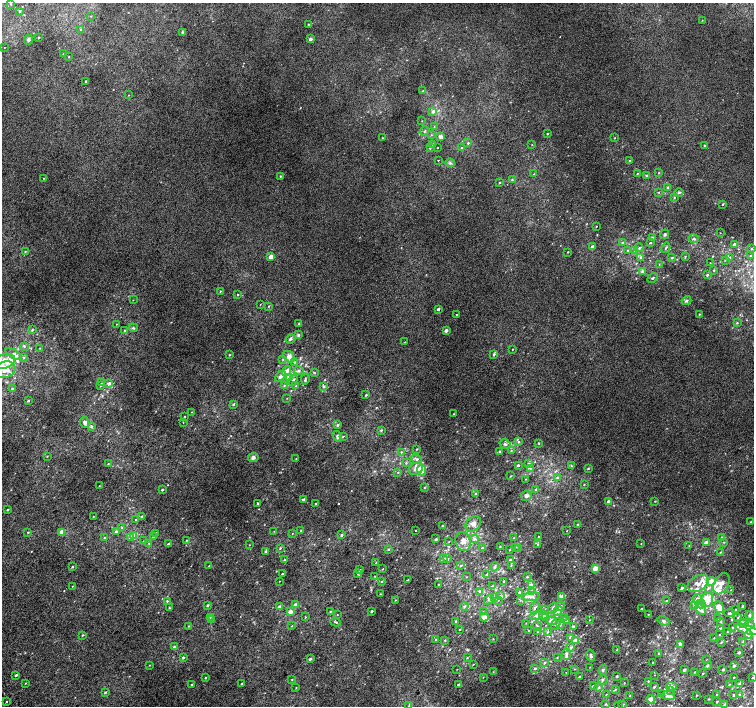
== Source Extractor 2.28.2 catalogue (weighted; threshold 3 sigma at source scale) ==
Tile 7 of 4 x 4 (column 3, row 2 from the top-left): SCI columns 3040-4542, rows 3080-4486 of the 6074 x 6091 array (HDU 1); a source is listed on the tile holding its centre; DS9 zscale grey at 2 x 2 block average (1 PNG px = mean of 2 x 2 image px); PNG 756 x 708 px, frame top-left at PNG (2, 3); each listed source drawn as its Kron ellipse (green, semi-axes under 4 px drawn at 4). Shown black and unused: <1% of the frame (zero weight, under 2 of 3 exposures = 2% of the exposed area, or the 3 px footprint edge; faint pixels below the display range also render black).
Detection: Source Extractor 2.28.2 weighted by HDU 2 'WHT'; one run over the whole footprint, this tile lists its part. Background 0.0071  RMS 0.0071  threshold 0.032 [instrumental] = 3 sigma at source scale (4.5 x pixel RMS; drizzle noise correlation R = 1.50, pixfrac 1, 0.0396/0.0396 arcsec/px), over >= 5 px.
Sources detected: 456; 2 cosmic-ray / hot-pixel residue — neither listed nor drawn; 41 inside a brighter listed object's ellipse — not listed separately; the other 413 listed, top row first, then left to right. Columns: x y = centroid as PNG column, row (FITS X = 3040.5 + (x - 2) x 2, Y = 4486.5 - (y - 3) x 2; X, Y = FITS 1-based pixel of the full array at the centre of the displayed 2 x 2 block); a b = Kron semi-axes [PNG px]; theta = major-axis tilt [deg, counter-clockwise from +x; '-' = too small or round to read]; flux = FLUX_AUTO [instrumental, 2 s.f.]
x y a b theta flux
11 4 3 2 - 1.2
20 11 3 3 - 1.8
91 16 3 2 - 0.8
702 20 2 2 - 0.56
308 24 2 2 - 1.4
81 30 3 3 - 2.4
182 33 4 2 - 2.7
38 37 2 2 - 1.5
311 39 2 2 - 7.3
28 40 5 4 - 3.1
4 47 2 2 - 3.3
64 54 3 2 - 0.88
69 57 2 2 - 0.68
86 81 2 2 - 1.7
423 91 3 2 - 0.83
129 95 2 2 - 0.65
433 111 4 3 - 4.4
422 121 2 2 - 0.58
434 127 2 2 - 0.86
424 131 5 2 - 1.5
547 134 2 2 - 1.1
431 135 3 3 - 1.3
440 136 4 3 - 6.3
382 138 2 2 - 0.79
614 138 2 2 - 0.69
468 143 3 3 - 1.9
432 144 3 3 - 1.3
532 145 2 2 - 0.71
705 145 2 2 - 2.9
430 148 3 3 - 1.4
437 148 2 2 - 0.57
462 148 2 2 - 0.76
438 160 2 2 - 0.69
629 161 3 2 - 1.3
450 163 4 3 - 2.6
659 172 2 2 - 0.84
637 173 3 2 - 0.94
534 174 3 2 - 0.84
646 175 3 3 - 2
280 176 3 3 - 1.7
44 178 2 2 - 0.58
512 180 3 3 - 1.6
500 183 3 2 - 1.2
668 187 3 2 - 1.9
658 192 3 2 - 0.77
679 193 5 3 - 2.1
674 197 3 2 - 1
723 204 3 2 - 1.6
596 226 2 2 - 0.98
720 233 2 2 - 0.53
665 234 5 3 - 1.8
652 237 2 2 - 1.1
694 239 5 3 - 2
622 243 3 3 - 1.7
651 243 3 2 - 1.3
735 244 3 2 - 5.2
592 247 3 2 - 6.3
639 248 4 3 - 2.4
666 248 5 2 - 1.6
751 249 3 2 - 1.5
628 250 3 3 - 2
635 251 3 3 - 2
25 252 3 2 - 0.94
568 252 2 2 - 0.85
685 256 3 2 - 0.97
750 256 3 2 - 1.4
271 257 2 2 - 18
641 257 4 3 - 2.4
672 258 3 2 - 1.5
729 258 3 3 - 2.1
725 260 3 2 - 0.95
710 263 2 2 - 0.55
659 264 2 2 - 0.71
714 270 3 2 - 1.2
643 272 3 3 - 9.1
707 275 2 2 - 2.7
653 278 5 3 - 1.9
220 291 3 2 - 0.95
238 295 2 2 - 1
133 300 2 2 - 0.62
687 301 5 4 - 2.9
260 304 2 2 - 0.64
269 306 2 2 - 1.1
438 309 2 2 - 3.9
699 314 2 2 - 1.1
457 315 2 2 - 1.2
299 323 3 2 - 1.5
737 323 3 2 - 1.3
116 324 2 2 - 0.61
133 328 4 3 - 1.9
32 330 4 3 - 1.7
125 330 3 2 - 1.6
446 330 2 2 - 6.9
298 335 3 3 - 3.3
290 339 5 3 - 3
405 342 2 2 - 0.69
24 346 4 3 - 1.8
40 348 3 2 - 0.96
513 349 2 2 - 0.73
14 354 9 4 -30 7.5
494 354 4 3 - 2.4
229 355 2 2 - 1.3
24 357 3 2 - 1.5
289 357 6 5 - 11
283 359 3 3 - 1.9
4 361 11 7 17 20
295 362 3 3 - 1.4
5 370 10 8 17 21
299 370 5 4 - 3.2
286 371 5 4 - 10
314 373 3 3 - 1.3
280 376 7 4 47 7
289 377 4 3 - 8.3
305 379 6 2 83 2.2
293 380 6 3 61 3.5
102 383 3 2 - 1.1
109 383 4 3 - 4.4
284 385 3 3 - 1.4
101 386 3 2 - 1.1
296 386 3 2 - 1.1
324 386 3 3 - 1.8
12 388 2 2 - 1.4
366 395 3 2 - 1.4
287 398 2 2 - 0.65
28 400 2 2 - 2.2
233 404 4 2 - 1.3
192 412 2 2 - 0.62
453 414 3 2 - 0.69
184 416 2 2 - 1
85 422 6 4 -66 5.3
183 422 3 2 - 0.62
338 425 3 3 - 1.9
91 426 3 3 - 2.4
381 430 3 2 - 1.8
338 436 5 4 - 4.1
343 436 3 2 - 1.2
519 442 3 2 - 1.5
539 443 3 3 - 1.1
505 444 5 4 - 3.8
417 449 3 2 - 1.2
500 451 3 2 - 1.9
511 451 3 2 - 1.2
401 452 3 3 - 1.4
47 456 3 2 - 0.91
253 458 5 4 - 4.4
296 459 2 2 - 0.71
417 459 5 4 - 5.4
406 463 4 3 - 1.6
108 464 2 2 - 0.96
528 464 4 3 - 2.6
518 465 2 2 - 3.1
571 465 3 2 - 1.1
531 468 3 2 - 1.4
416 469 7 6 - 10
588 469 3 2 - 1.4
422 470 5 4 - 21
398 472 3 2 - 1.3
511 476 3 2 - 0.9
557 477 4 3 - 2.2
526 479 3 2 - 0.98
584 484 3 2 - 0.71
99 486 2 2 - 0.61
425 487 3 2 - 1.3
536 489 3 3 - 1.9
162 490 2 2 - 2.5
475 493 3 2 - 2
526 496 5 5 - 4
303 500 2 2 - 5.3
655 501 2 2 - 0.91
608 502 2 2 - 5.9
258 503 2 2 - 2.2
316 504 2 2 - 1.2
8 510 2 2 - 1.3
142 516 3 3 - 2
93 517 2 2 - 0.63
136 520 2 2 - 0.84
750 522 2 2 - 0.76
473 524 8 6 43 8.8
578 525 2 2 - 1.3
442 526 4 3 - 1.5
122 528 3 2 - 1.1
301 530 3 2 - 1.2
415 530 2 2 - 0.83
116 531 3 2 - 5.6
274 531 2 2 - 0.64
567 531 2 2 - 0.5
28 532 3 2 - 1.3
62 532 2 2 - 29
156 533 3 2 - 1.2
292 534 2 2 - 0.71
134 535 3 3 - 7.1
341 535 2 2 - 2.9
105 537 2 2 - 1.1
130 537 3 3 - 8.6
153 537 3 3 - 2.1
539 537 3 2 - 1.3
722 537 4 3 - 1.9
513 538 3 2 - 0.74
436 539 3 3 - 2.1
474 539 5 4 - 3.8
187 540 3 2 - 0.85
144 541 3 2 - 0.96
449 541 2 2 - 0.79
463 541 9 7 -75 12
706 542 3 2 - 6.6
724 542 3 3 - 1.1
149 543 3 2 - 1
641 543 2 2 - 0.73
168 544 3 2 - 2.4
537 544 3 2 - 1
249 545 2 2 - 0.64
689 545 3 2 - 0.73
500 547 3 2 - 0.85
515 547 3 3 - 1.5
280 548 3 3 - 1.6
482 548 3 2 - 1.1
519 548 3 3 - 3.2
388 549 3 3 - 1.8
510 550 2 2 - 0.79
266 551 3 2 - 2.6
720 552 3 2 - 1
444 558 4 3 - 2.3
447 559 4 3 - 3.9
285 560 4 2 - 1.3
510 560 2 2 - 1.5
376 563 3 3 - 1.2
511 565 3 2 - 0.78
209 566 3 2 - 1.1
461 566 3 3 - 2.2
72 567 2 2 - 1.7
494 567 5 3 - 2.1
383 569 2 2 - 0.74
595 569 3 2 - 22
359 570 3 2 - 1.9
282 574 2 2 - 1.5
358 574 3 3 - 1.3
487 574 3 2 - 1.6
375 576 2 2 - 0.8
466 577 2 2 - 0.53
527 577 3 2 - 1.3
407 580 3 2 - 1.1
279 581 2 2 - 0.53
382 581 3 2 - 1
504 581 2 2 - 1.1
711 582 5 3 - 19
438 584 2 2 - 0.79
698 584 11 7 29 14
721 584 11 7 62 12
532 585 3 3 - 4.5
72 586 3 2 - 0.64
493 586 2 2 - 1.1
682 588 3 2 - 4.1
708 588 3 3 - 2
731 590 3 2 - 0.59
480 591 3 3 - 2.2
532 591 3 3 - 1.3
519 592 2 2 - 2.6
380 594 3 2 - 0.85
500 596 3 3 - 1.7
494 597 3 3 - 1.4
531 597 9 4 8 5.4
561 597 4 4 - 9.3
697 598 5 2 - 1.9
489 599 6 3 46 2.7
707 599 7 6 - 23
396 600 2 2 - 0.77
498 600 2 2 - 1.1
520 600 3 2 - 0.88
167 601 2 2 - 1.4
666 601 2 2 - 0.78
700 604 5 3 - 3.5
207 605 3 2 - 1.9
296 605 2 2 - 9.1
695 605 3 3 - 4.9
279 606 3 3 - 1.9
464 606 4 3 - 2.6
561 606 4 3 - 2.2
743 606 2 2 - 5.4
169 607 3 2 - 0.98
719 607 6 4 -74 17
535 608 7 3 68 2.8
553 608 6 4 56 5.2
641 609 2 2 - 1.1
701 609 6 3 -44 10
545 610 3 2 - 0.67
736 610 2 2 - 0.93
330 611 3 2 - 1.3
372 611 2 2 - 2.5
558 611 5 4 - 4
290 612 2 2 - 12
483 612 3 2 - 1.2
729 613 5 3 - 2.1
648 614 2 2 - 0.75
337 615 2 2 - 0.73
536 615 7 4 15 5.5
543 615 4 3 - 2.4
750 615 4 3 - 2.3
305 617 2 2 - 2
484 617 4 3 - 8.7
564 617 3 2 - 1
738 617 3 2 - 1
210 618 3 2 - 0.86
546 618 3 3 - 1.5
718 619 3 2 - 1.2
211 620 3 2 - 1.1
567 620 4 2 - 1.5
590 620 2 2 - 0.66
456 621 3 3 - 1.1
552 621 5 4 - 8.3
663 621 6 4 -31 3.8
721 621 3 2 - 1.4
336 622 5 2 - 1.8
526 623 2 2 - 0.46
556 624 6 4 52 4.3
560 624 4 3 - 2
743 624 5 4 - 4.6
749 625 5 4 - 8.7
188 626 3 3 - 1.1
292 626 2 2 - 0.92
537 626 5 3 - 1.9
573 627 3 3 - 2.6
733 627 3 2 - 1.7
720 628 3 2 - 1.2
747 629 13 4 -18 9
460 630 2 2 - 0.82
529 631 2 2 - 1.6
728 631 3 2 - 1.2
538 632 3 2 - 1.1
548 632 3 3 - 1.5
83 635 3 2 - 1.3
719 635 2 2 - 0.76
748 635 4 3 - 3.8
571 637 3 3 - 5.5
714 638 2 2 - 0.69
436 639 3 2 - 0.75
493 639 2 2 - 0.72
445 640 3 2 - 0.85
576 640 3 3 - 2.7
721 642 3 2 - 1.2
742 642 4 2 - 1.2
681 644 3 2 - 17
174 647 4 3 - 3.5
571 647 4 3 - 2.7
617 649 3 2 - 0.7
739 652 2 2 - 3.3
659 653 3 3 - 1.8
566 654 5 4 - 3.3
591 656 6 4 -77 3.5
183 657 3 2 - 2.9
467 658 3 2 - 1.1
557 658 3 2 - 1
310 659 3 2 - 2.5
707 660 3 2 - 0.72
544 662 3 3 - 2
653 662 3 2 - 0.56
473 664 3 2 - 0.63
149 665 3 2 - 0.68
707 666 2 2 - 3.9
734 666 2 2 - 4.9
590 667 2 2 - 0.53
535 668 3 3 - 1.7
457 669 2 2 - 0.5
575 669 3 2 - 0.83
723 669 3 2 - 2.3
603 670 5 3 - 2.8
684 670 2 2 - 3.8
493 672 2 2 - 0.74
566 672 2 2 - 0.66
695 672 2 2 - 1
703 673 2 2 - 1
16 675 2 2 - 1.9
654 675 2 2 - 0.43
579 676 3 2 - 1.7
617 676 3 2 - 1.5
483 677 2 2 - 0.55
734 677 2 2 - 1.1
206 678 2 2 - 1.4
752 678 3 2 - 1.3
292 679 3 2 - 1
602 680 5 3 - 2.6
648 681 2 2 - 1
26 683 3 2 - 0.7
242 683 2 2 - 1.4
624 683 2 2 - 0.77
192 684 3 2 - 2
458 684 2 2 - 1.9
740 684 4 3 - 5.7
729 685 3 2 - 0.91
593 686 3 3 - 1.4
671 686 5 4 - 4.8
599 687 4 3 - 2.5
654 687 4 2 - 2
296 688 3 2 - 0.75
615 690 3 2 - 1
670 690 3 2 - 1
105 692 3 3 - 1.9
606 694 2 2 - 0.83
661 694 3 3 - 2.9
740 694 3 2 - 1
668 695 7 5 -3 8.4
696 695 2 2 - 0.68
717 695 3 3 - 2.2
734 695 2 2 - 2.5
630 696 3 2 - 1.2
651 699 4 4 - 9.1
709 699 3 2 - 0.99
6 701 2 2 - 3.4
717 702 2 2 - 1.1
605 704 4 2 - 1.1
618 705 2 2 - 0.7
623 705 2 2 - 2.8
725 705 3 2 - 4.5
409 706 3 2 - 1.1
Isophote crosses this tile's border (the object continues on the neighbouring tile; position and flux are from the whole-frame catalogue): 2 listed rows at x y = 4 361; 752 678
Diffuse or blended objects may show on this block-average render without a row.